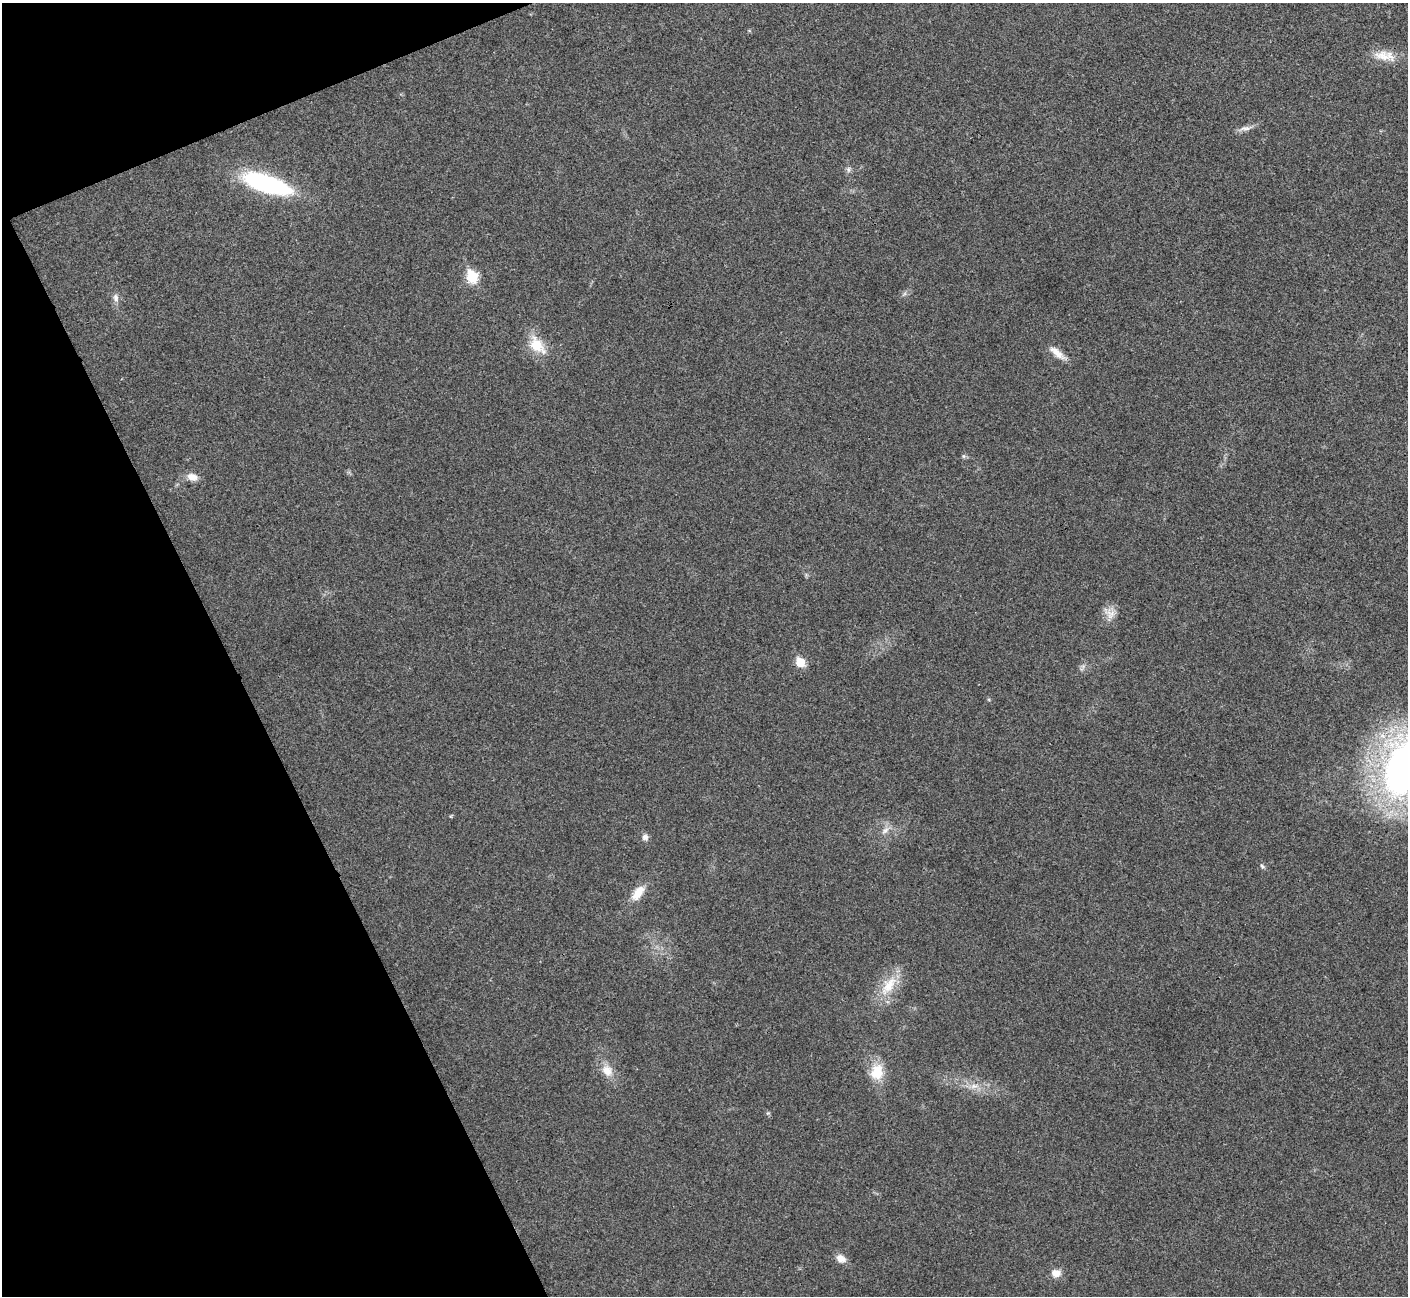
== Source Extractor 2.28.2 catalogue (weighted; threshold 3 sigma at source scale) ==
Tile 5 of 4 x 4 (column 1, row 2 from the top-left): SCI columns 2-1407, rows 2745-4038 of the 5630 x 5621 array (HDU 1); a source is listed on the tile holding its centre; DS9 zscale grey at full resolution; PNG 1410 x 1298 px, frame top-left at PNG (2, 3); no overlay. Shown black and unused: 20% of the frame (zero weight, under 3 of 4 exposures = <1% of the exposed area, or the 3 px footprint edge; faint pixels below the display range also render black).
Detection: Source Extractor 2.28.2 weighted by HDU 2 'WHT'; one run over the whole footprint, this tile lists its part. Background 0.0216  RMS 0.004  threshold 0.018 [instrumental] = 3 sigma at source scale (4.5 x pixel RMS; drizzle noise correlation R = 1.50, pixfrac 1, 0.05/0.05 arcsec/px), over >= 5 px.
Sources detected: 26; all 26 listed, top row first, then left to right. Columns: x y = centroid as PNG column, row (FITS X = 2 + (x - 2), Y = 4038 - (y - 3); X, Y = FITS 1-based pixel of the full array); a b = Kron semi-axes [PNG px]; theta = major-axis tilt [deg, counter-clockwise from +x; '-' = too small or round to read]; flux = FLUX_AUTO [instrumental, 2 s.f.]
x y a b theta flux
1385 56 33 13 -10 7.6
1245 128 21 6 10 2.4
848 169 8 6 90 1.2
266 184 54 18 -18 50
472 277 7 6 - 25
904 294 8 4 45 0.88
116 298 12 7 -82 2.1
537 345 29 16 -51 10
1057 353 26 8 -38 4.5
964 456 6 5 - 0.75
192 477 12 9 -13 3.9
1110 613 18 14 -36 4.3
800 662 6 6 - 13
1083 667 12 5 64 1.3
1404 768 58 38 75 220
885 830 13 8 45 2.7
645 837 8 8 - 1.6
1262 866 7 5 -44 0.9
638 893 23 11 51 6.5
888 986 36 15 54 12
607 1070 17 14 -53 5.7
877 1072 21 16 82 10
974 1086 14 7 0 3.3
768 1113 6 5 - 0.64
841 1258 12 9 -27 3.3
1056 1273 11 10 - 3.6
Isophote crosses this tile's border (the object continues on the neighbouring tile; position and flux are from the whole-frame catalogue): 1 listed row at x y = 1404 768